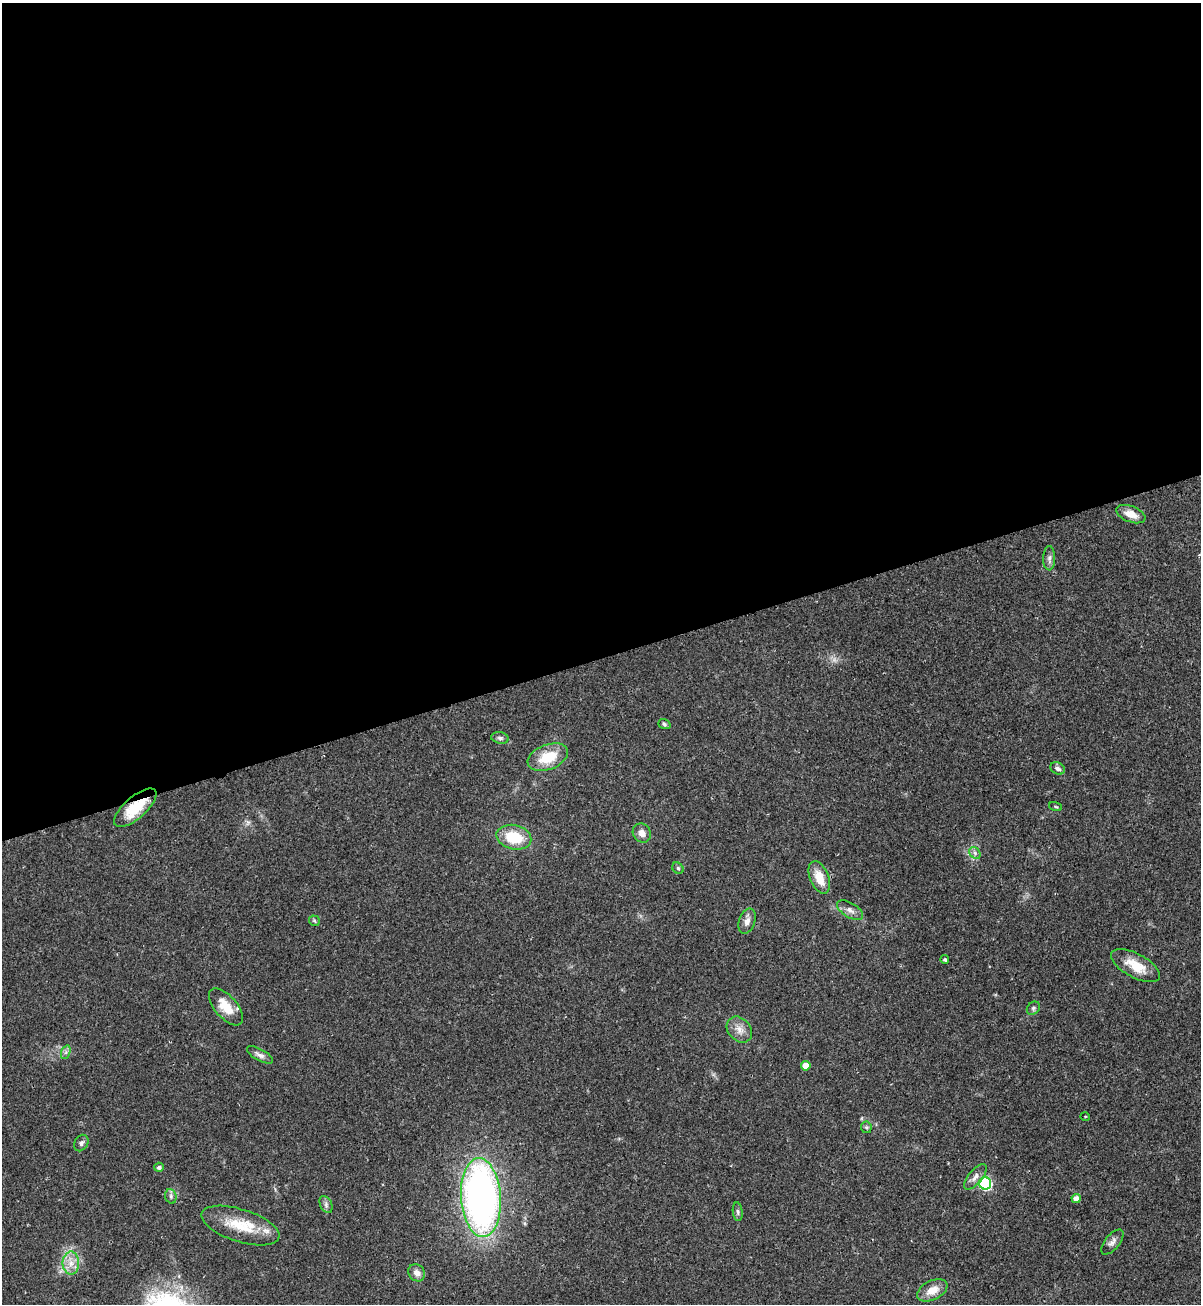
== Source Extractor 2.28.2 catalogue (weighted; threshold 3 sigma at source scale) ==
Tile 2 of 4 x 4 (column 2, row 1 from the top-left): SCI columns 1377-2575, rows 3930-5231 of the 5325 x 5272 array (HDU 1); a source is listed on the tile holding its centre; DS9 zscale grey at full resolution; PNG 1203 x 1306 px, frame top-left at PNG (2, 3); each listed source drawn as its Kron ellipse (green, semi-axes under 4 px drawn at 4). Shown black and unused: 50% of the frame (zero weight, under 2 of 3 exposures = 2% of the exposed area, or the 3 px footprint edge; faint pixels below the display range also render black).
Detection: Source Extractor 2.28.2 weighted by HDU 2 'WHT'; one run over the whole footprint, this tile lists its part. Background 0.0391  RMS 0.0043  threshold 0.0196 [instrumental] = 3 sigma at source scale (4.5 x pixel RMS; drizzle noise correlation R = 1.50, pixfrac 1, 0.05/0.05 arcsec/px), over >= 5 px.
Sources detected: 41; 1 inside a brighter listed object's ellipse — not listed separately; the other 40 listed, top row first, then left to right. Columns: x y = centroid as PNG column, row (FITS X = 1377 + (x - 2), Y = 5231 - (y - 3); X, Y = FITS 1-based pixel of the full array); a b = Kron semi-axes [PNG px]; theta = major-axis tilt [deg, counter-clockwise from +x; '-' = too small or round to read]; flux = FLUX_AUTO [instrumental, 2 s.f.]
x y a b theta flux
1131 514 15 8 -21 4.7
1049 558 12 6 90 1.6
664 724 6 4 -19 0.73
500 738 9 5 -10 1.2
548 757 21 12 21 12
1058 768 8 5 -32 1.4
1056 807 7 3 -19 0.46
135 808 26 11 41 13
642 833 10 8 -52 2.9
514 837 17 12 -14 15
975 853 6 5 - 1.1
678 868 6 5 - 0.74
819 877 17 9 -68 7.1
850 910 14 7 -31 2.5
314 921 5 5 - 0.59
747 921 13 8 70 2.5
945 960 4 4 - 0.88
1135 966 27 12 -28 9.2
226 1007 22 11 -49 8.7
1033 1008 7 6 - 0.9
739 1030 14 11 -46 3.9
66 1052 7 4 71 0.96
260 1055 14 6 -28 1.8
806 1066 5 4 - 5.6
1085 1116 5 3 - 0.36
866 1127 6 5 - 0.75
81 1143 9 6 59 1.3
159 1167 5 4 - 1.3
975 1177 16 6 50 2.5
985 1183 6 6 - 55
171 1196 7 5 -71 1
481 1198 40 20 -86 200
1076 1198 4 4 - 3.1
326 1205 9 6 -65 1.3
738 1212 9 5 -83 0.95
240 1225 41 16 -18 15
1112 1242 15 7 51 2.1
71 1263 11 8 90 3.9
417 1273 9 7 -50 2.8
932 1290 16 9 26 5.8
Overlapping masked pixels (flux is a lower limit): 1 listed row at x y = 135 808